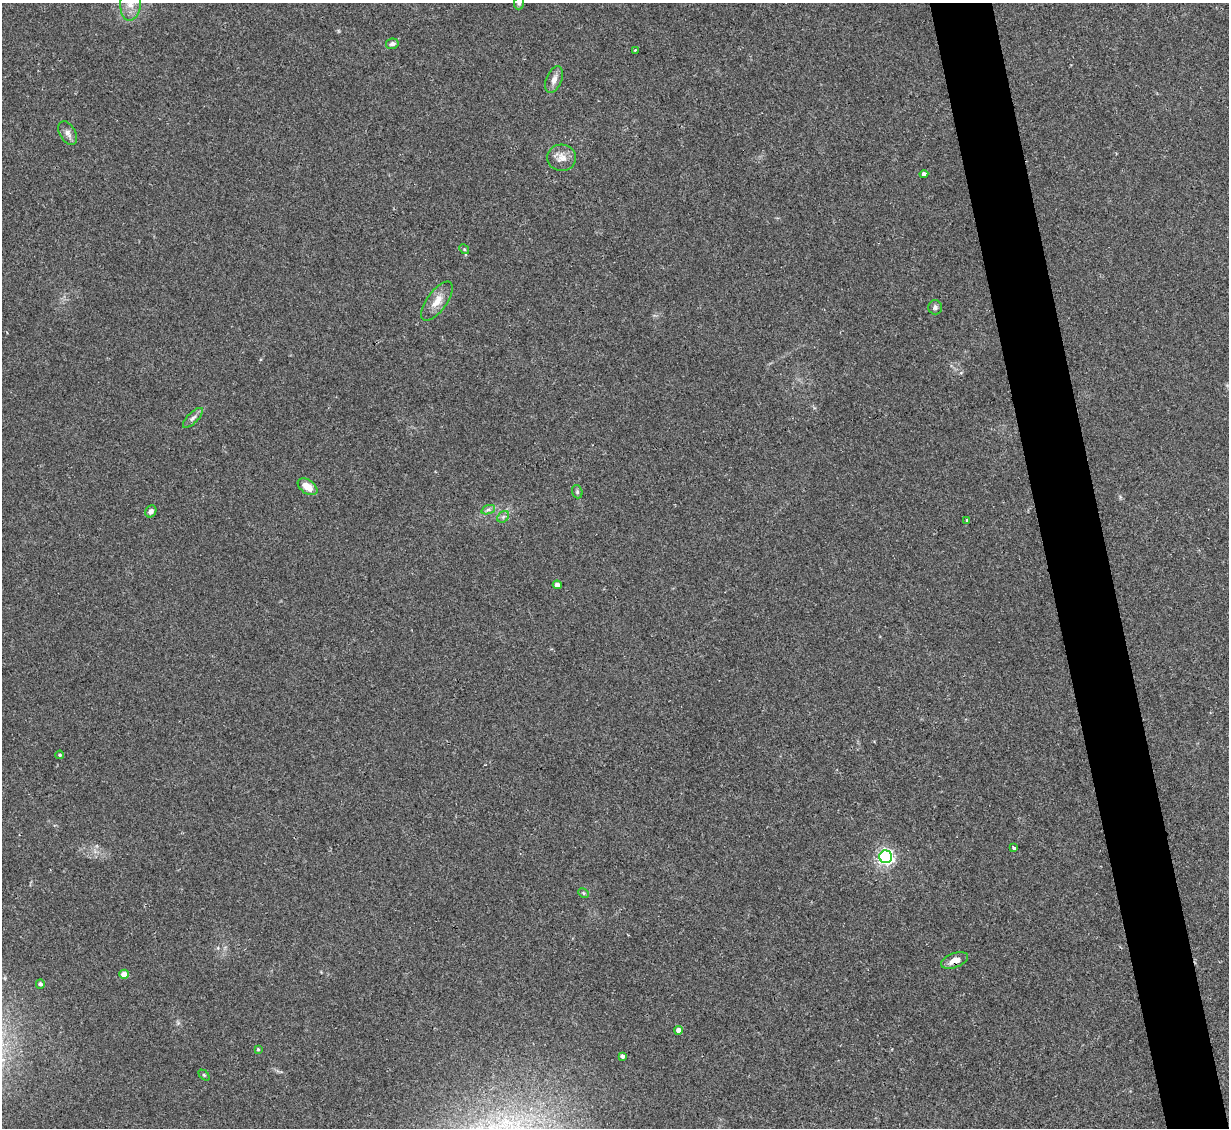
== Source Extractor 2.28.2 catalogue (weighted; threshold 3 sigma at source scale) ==
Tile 6 of 4 x 4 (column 2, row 2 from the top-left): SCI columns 1229-2455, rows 2502-3627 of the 4908 x 4890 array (HDU 1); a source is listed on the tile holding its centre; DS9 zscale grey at full resolution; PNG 1231 x 1130 px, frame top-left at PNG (2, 3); each listed source drawn as its Kron ellipse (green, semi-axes under 4 px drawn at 4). Shown black and unused: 5% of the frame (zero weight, under 2 of 3 exposures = <1% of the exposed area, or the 3 px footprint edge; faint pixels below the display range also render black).
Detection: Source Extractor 2.28.2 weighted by HDU 2 'WHT'; one run over the whole footprint, this tile lists its part. Background 0.0692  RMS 0.0091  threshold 0.0411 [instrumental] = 3 sigma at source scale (4.5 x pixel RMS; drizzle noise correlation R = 1.50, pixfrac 1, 0.05/0.05 arcsec/px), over >= 5 px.
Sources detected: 30; all 30 listed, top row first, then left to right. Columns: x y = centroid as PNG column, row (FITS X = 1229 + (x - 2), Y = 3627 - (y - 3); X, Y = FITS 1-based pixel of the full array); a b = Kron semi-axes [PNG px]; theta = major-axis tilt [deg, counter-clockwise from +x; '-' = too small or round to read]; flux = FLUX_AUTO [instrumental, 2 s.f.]
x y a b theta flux
519 3 6 5 - 1.6
130 4 17 10 86 11
392 44 6 5 - 3
635 50 3 2 - 1.1
554 80 14 7 68 5.7
68 133 13 8 -59 4.7
562 158 14 13 - 8.8
924 174 4 4 - 3.1
464 249 5 4 - 1.2
437 301 23 10 54 12
935 307 7 7 - 2.7
193 418 13 5 45 3.1
307 487 11 7 -36 11
577 492 7 5 -71 1.6
488 510 7 4 19 2.1
151 511 6 5 - 3.2
503 517 6 5 - 2
967 520 3 3 - 1.8
557 585 4 4 - 5.6
60 755 4 3 - 1.2
1014 848 4 3 - 3.4
886 857 6 6 - 290
583 893 5 4 - 1.6
955 960 14 7 21 8.3
124 974 4 4 - 12
40 984 5 4 - 2.2
679 1030 4 4 - 4.5
258 1049 3 3 - 1.1
623 1056 4 4 - 8.3
204 1075 6 4 -44 1.1
Overlapping masked pixels (flux is a lower limit): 1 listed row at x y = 955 960
Isophote crosses this tile's border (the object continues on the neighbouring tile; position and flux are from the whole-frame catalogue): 2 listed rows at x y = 519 3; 130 4